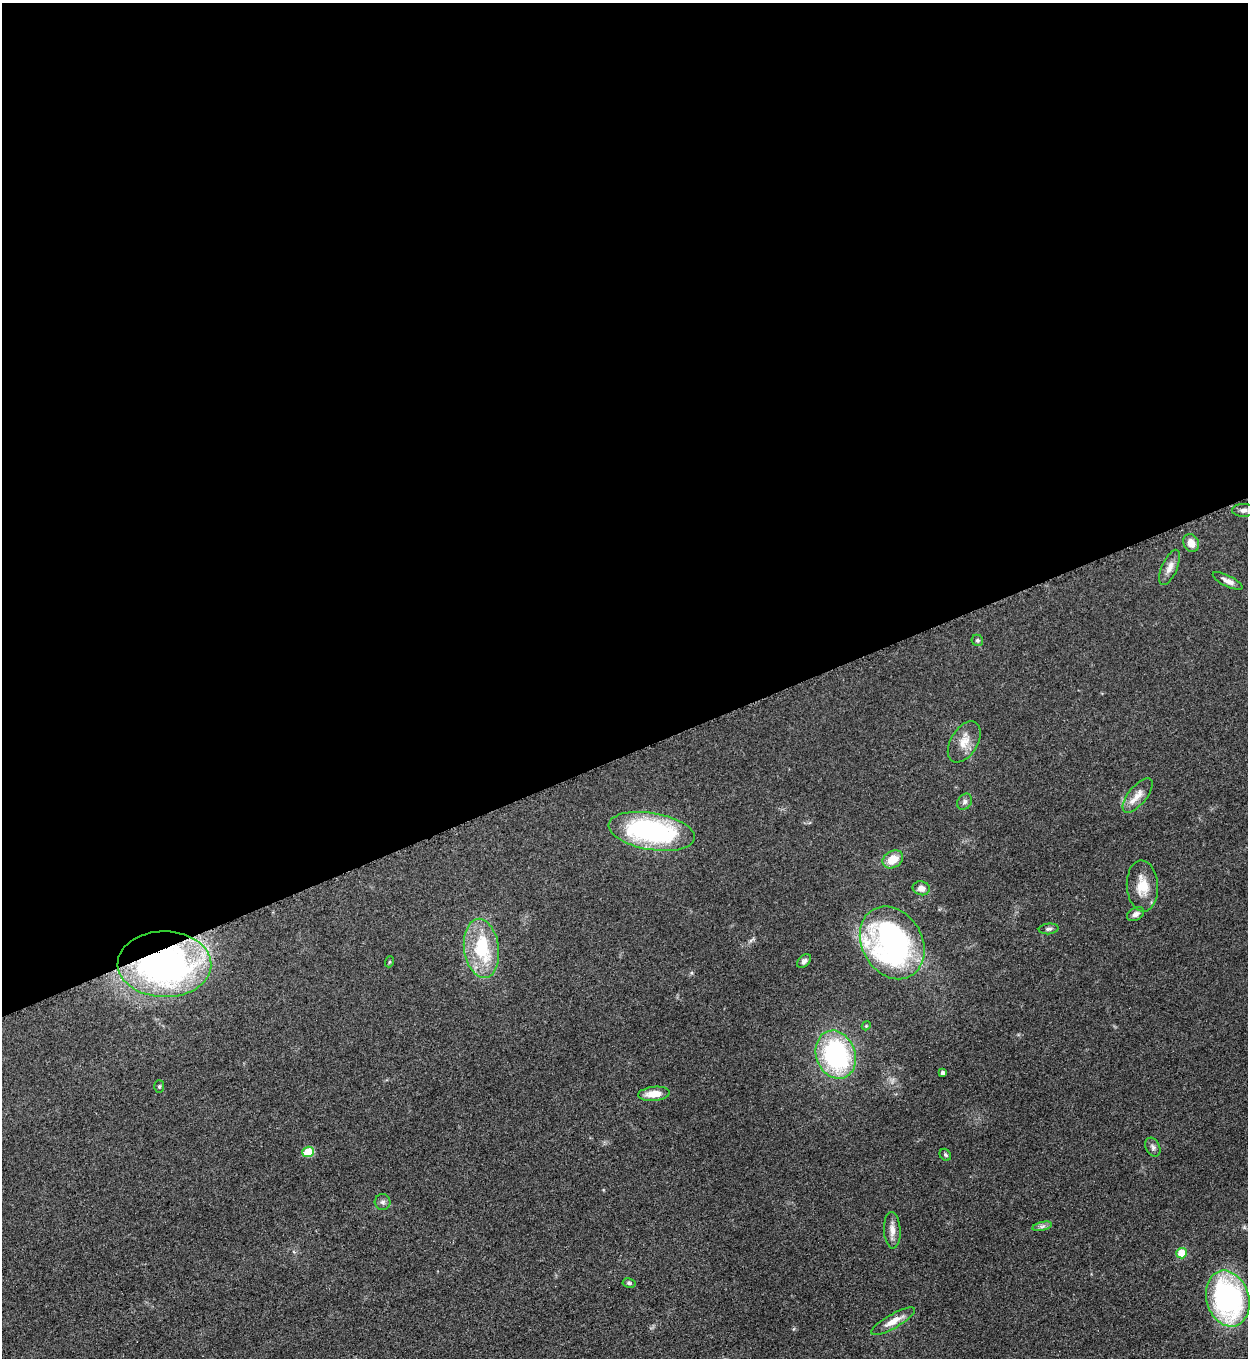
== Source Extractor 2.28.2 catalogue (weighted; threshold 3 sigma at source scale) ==
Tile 2 of 4 x 4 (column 2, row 1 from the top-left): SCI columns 1533-2778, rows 4077-5432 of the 5427 x 5438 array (HDU 1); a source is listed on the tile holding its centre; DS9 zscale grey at full resolution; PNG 1250 x 1360 px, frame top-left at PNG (2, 3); each listed source drawn as its Kron ellipse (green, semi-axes under 4 px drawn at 4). Shown black and unused: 56% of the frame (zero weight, under 3 of 5 exposures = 1% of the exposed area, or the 3 px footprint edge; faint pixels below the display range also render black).
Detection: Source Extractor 2.28.2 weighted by HDU 2 'WHT'; one run over the whole footprint, this tile lists its part. Background 0.0634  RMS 0.0057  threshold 0.0255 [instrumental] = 3 sigma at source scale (4.5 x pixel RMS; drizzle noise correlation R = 1.50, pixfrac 1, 0.05/0.05 arcsec/px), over >= 5 px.
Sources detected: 35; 1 inside a brighter listed object's ellipse — not listed separately; the other 34 listed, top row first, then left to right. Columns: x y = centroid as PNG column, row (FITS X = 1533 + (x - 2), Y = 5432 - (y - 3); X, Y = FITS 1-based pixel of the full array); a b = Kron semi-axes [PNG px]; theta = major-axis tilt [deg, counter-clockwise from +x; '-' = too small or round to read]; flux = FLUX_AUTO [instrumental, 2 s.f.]
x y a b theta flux
1244 510 11 6 0 2.3
1191 543 9 7 -60 5.3
1170 567 19 7 66 4.3
1228 581 16 5 -26 3.1
977 640 6 5 - 1.1
964 742 22 13 59 7.9
1138 796 21 9 51 6.3
965 802 8 7 - 1.8
652 831 43 18 -10 96
893 859 11 8 31 9.1
1142 886 25 15 -86 12
921 888 9 7 -11 4.1
1136 914 9 6 31 2.2
1049 929 10 5 6 1.5
892 943 38 30 -60 140
481 948 30 17 -82 35
804 961 8 5 46 1.7
389 962 5 3 - 0.54
164 964 47 33 -1 200
866 1026 4 3 - 0.53
836 1055 25 19 -70 83
942 1073 4 3 - 1.7
159 1086 6 5 - 0.86
654 1094 16 7 5 7.8
1153 1147 10 7 -64 1.9
308 1152 5 5 - 19
945 1155 6 5 - 0.93
383 1202 8 8 - 1.7
1042 1226 10 4 13 1.5
892 1230 18 8 -87 4.5
1181 1253 5 5 - 13
629 1283 7 4 -9 1.1
1228 1299 28 21 -73 120
893 1321 25 7 29 6.5
Overlapping masked pixels (flux is a lower limit): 1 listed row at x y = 164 964